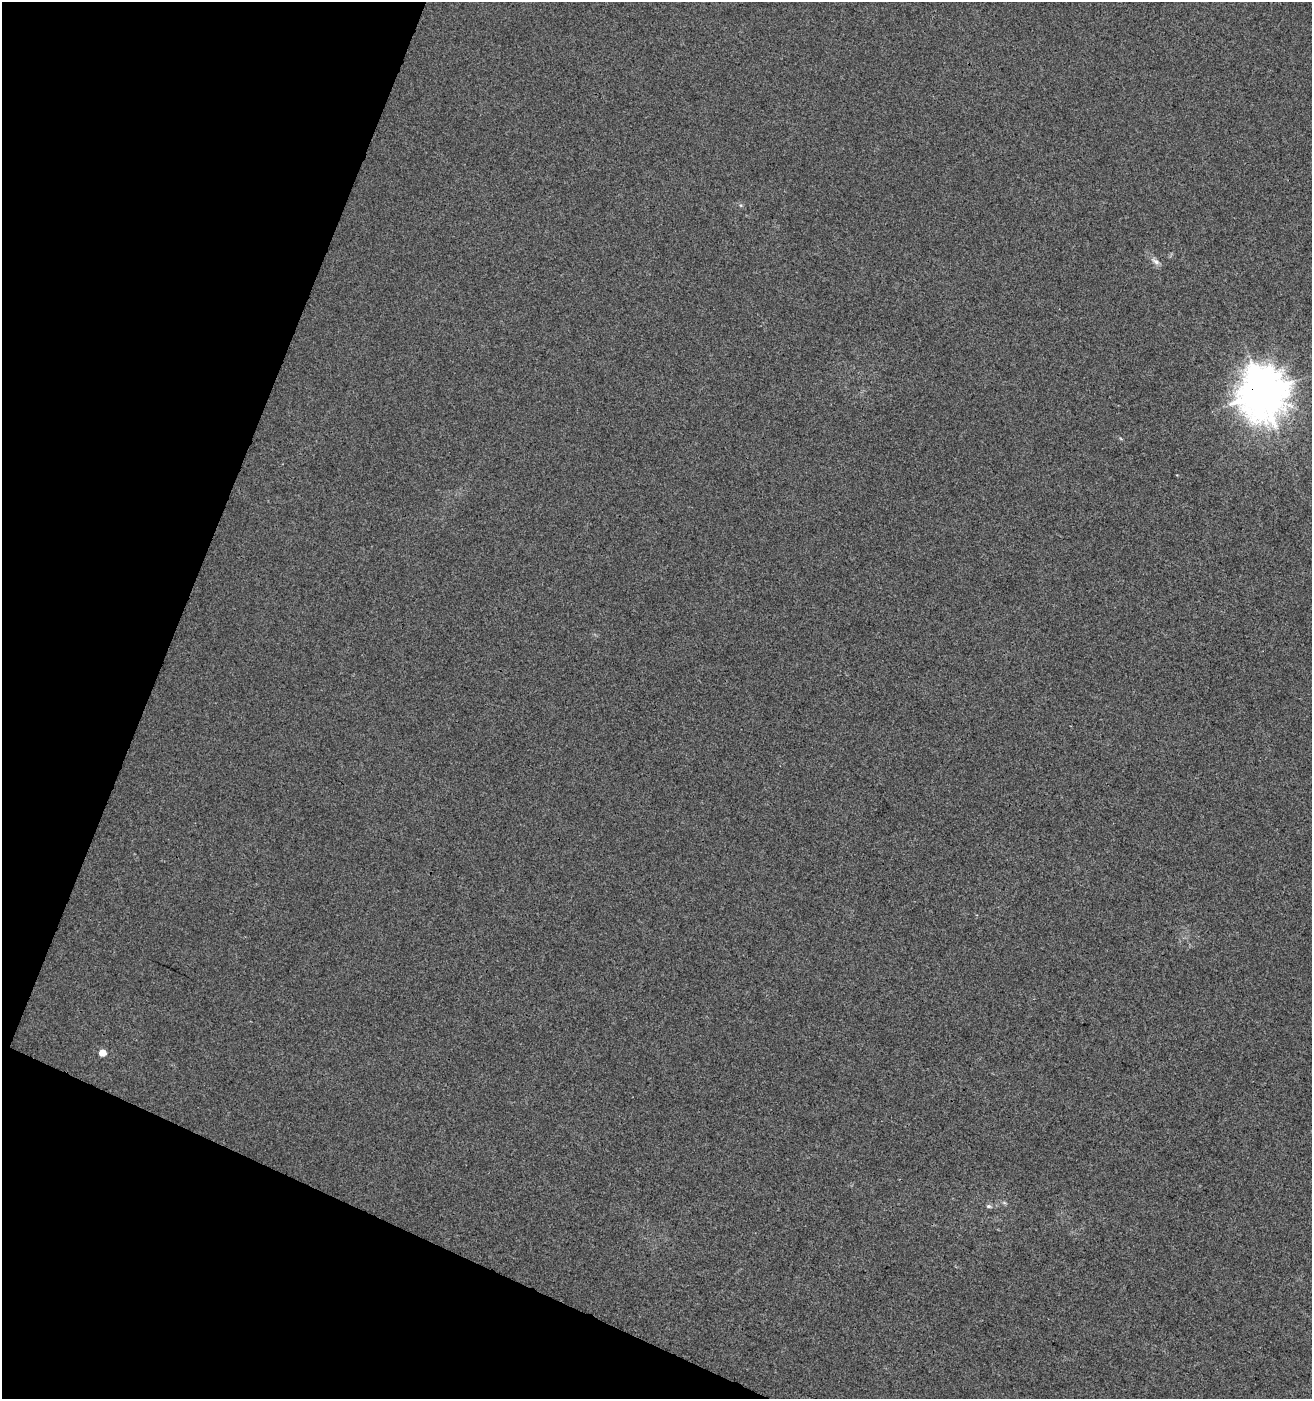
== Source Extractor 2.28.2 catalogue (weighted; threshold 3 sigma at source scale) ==
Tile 9 of 4 x 4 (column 1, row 3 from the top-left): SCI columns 208-1517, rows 1405-2801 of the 5721 x 5596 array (HDU 1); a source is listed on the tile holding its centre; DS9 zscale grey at full resolution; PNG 1314 x 1401 px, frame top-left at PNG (2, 2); no overlay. Shown black and unused: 20% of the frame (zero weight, under 3 of 4 exposures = <1% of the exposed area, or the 3 px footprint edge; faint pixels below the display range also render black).
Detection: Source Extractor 2.28.2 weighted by HDU 2 'WHT'; one run over the whole footprint, this tile lists its part. Background -5.16e-04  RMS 0.0034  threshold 0.0155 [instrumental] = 3 sigma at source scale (4.5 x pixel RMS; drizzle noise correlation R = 1.50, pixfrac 1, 0.0396/0.0396 arcsec/px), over >= 5 px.
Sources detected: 4; all 4 listed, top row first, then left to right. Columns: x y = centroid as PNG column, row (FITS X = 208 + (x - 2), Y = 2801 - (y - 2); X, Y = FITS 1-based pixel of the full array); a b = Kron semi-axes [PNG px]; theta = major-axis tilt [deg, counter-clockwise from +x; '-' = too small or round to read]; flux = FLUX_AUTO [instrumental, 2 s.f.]
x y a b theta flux
1155 261 12 6 -35 1.5
1262 393 16 15 - 920
102 1053 5 5 - 4.1
989 1206 6 5 - 0.63
Overlapping masked pixels (flux is a lower limit): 1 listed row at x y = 1262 393